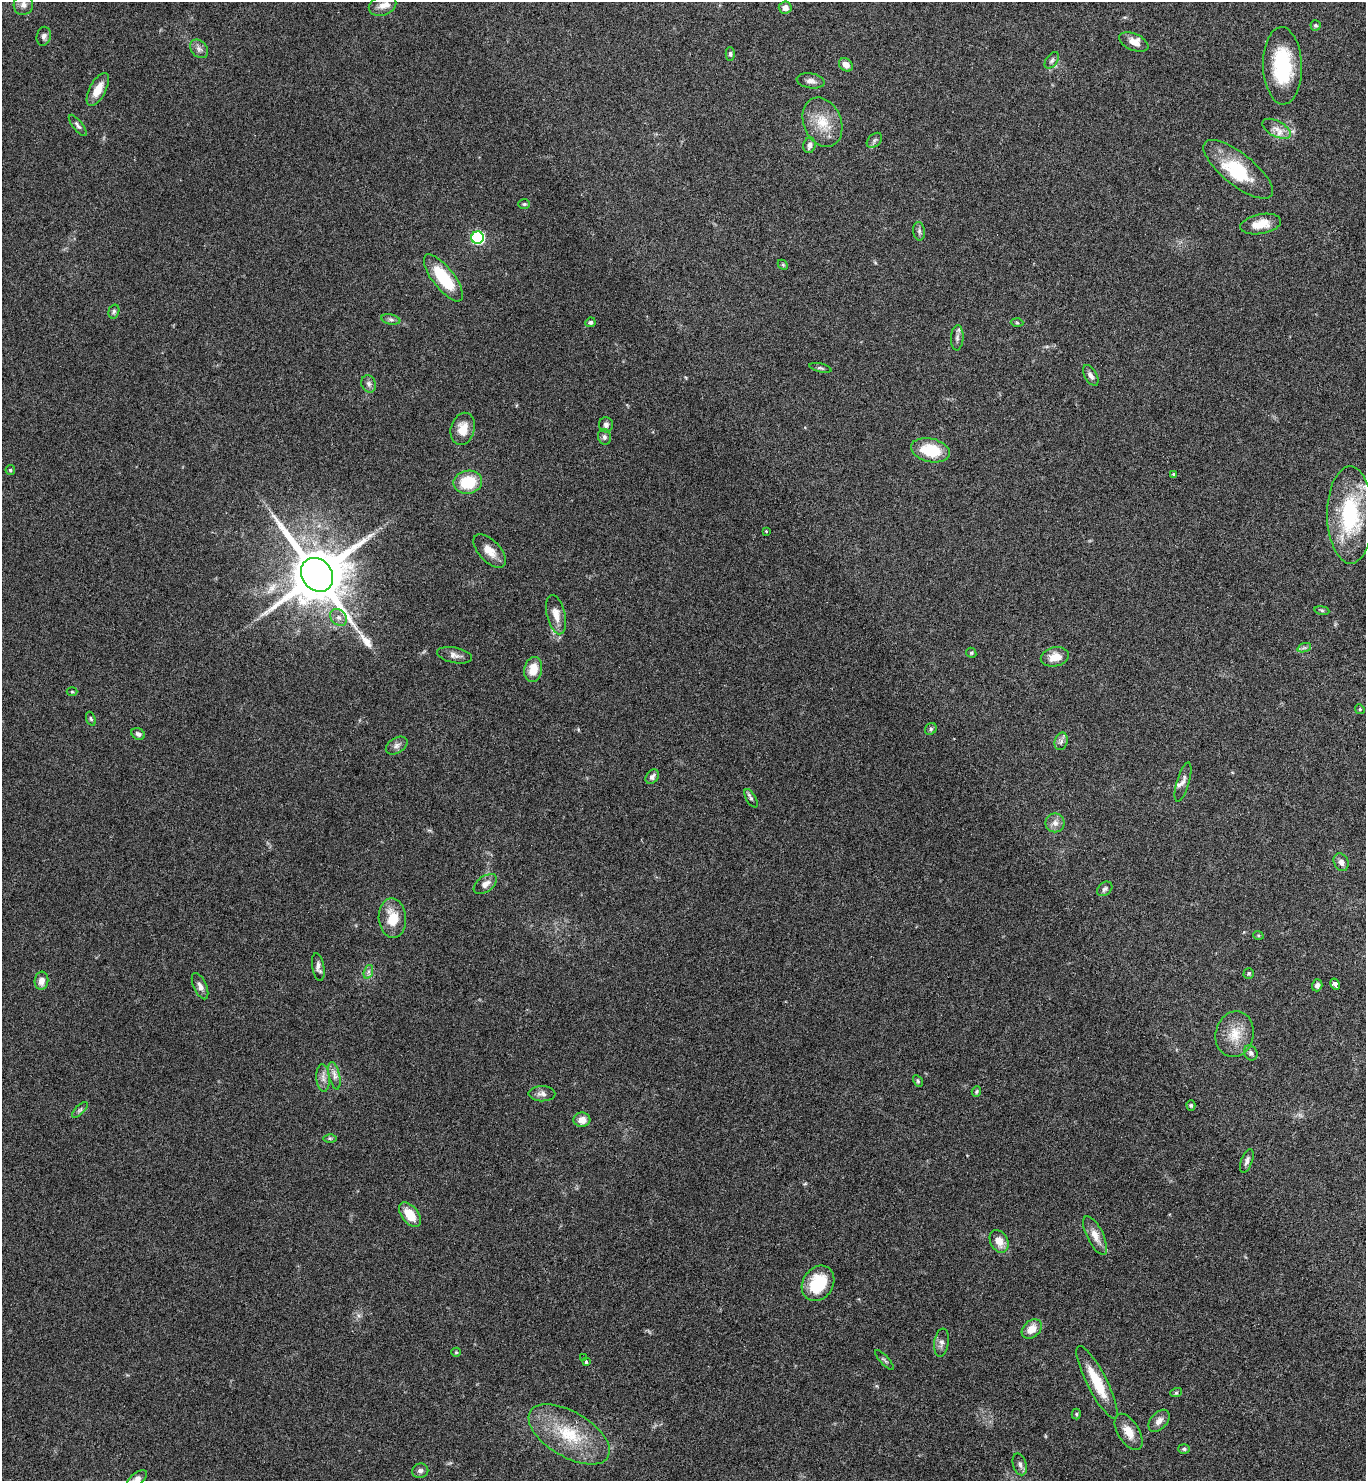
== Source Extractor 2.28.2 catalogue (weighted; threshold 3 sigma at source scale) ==
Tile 6 of 4 x 4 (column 2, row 2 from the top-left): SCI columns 1525-2888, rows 2963-4441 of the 5914 x 5919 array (HDU 1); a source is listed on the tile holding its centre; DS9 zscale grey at full resolution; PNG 1368 x 1483 px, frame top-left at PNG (2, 2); each listed source drawn as its Kron ellipse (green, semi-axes under 4 px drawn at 4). Nothing masked; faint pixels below the display range render black.
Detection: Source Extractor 2.28.2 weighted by HDU 2 'WHT'; one run over the whole footprint, this tile lists its part. Background 0.0645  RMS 0.0039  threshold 0.0161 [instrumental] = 3 sigma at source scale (4.09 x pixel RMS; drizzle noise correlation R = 1.36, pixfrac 0.8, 0.05/0.05 arcsec/px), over >= 5 px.
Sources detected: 111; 1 inside a brighter object's white glare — neither listed nor drawn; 3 inside a brighter listed object's ellipse — not listed separately; the other 107 listed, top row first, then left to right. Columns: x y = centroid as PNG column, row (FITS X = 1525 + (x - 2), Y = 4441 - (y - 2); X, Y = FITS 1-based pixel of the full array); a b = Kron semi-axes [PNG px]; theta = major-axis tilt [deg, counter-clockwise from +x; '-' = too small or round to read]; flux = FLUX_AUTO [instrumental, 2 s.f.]
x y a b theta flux
23 5 10 9 - 2.1
382 6 14 9 16 2.9
785 8 6 6 - 2
1316 25 5 5 - 0.62
44 36 9 7 76 1.4
1134 42 15 8 -24 3.3
199 49 10 7 -46 1.7
730 54 7 4 89 0.69
1052 60 9 5 54 0.96
846 65 7 6 - 2.5
1282 66 38 19 -88 24
811 81 14 7 -10 1.9
98 89 18 8 62 5.4
822 122 25 19 -68 9.7
78 125 13 5 -51 1.1
1277 129 15 8 -28 3.1
874 140 9 6 42 0.88
810 145 8 6 75 1.7
1238 169 42 16 -39 17
524 204 6 5 - 0.58
1261 224 20 10 10 5.7
919 231 9 6 -81 1
478 238 6 6 - 47
783 265 5 4 - 0.48
443 278 28 11 -52 17
114 311 7 5 74 0.78
391 319 10 5 -11 0.89
590 322 5 4 - 0.89
1017 323 6 4 -2 0.48
957 338 13 6 87 1.4
820 368 11 4 -14 0.71
1091 375 11 6 -59 1.6
369 384 9 7 -66 1.3
606 425 7 7 - 1.2
463 429 16 12 75 5.6
604 437 8 6 -74 1
931 450 20 11 -12 14
10 470 5 4 - 0.49
1174 474 4 4 - 0.58
468 482 14 11 10 13
1350 515 48 23 -89 33
766 531 4 3 - 0.34
490 551 21 10 -47 4.5
317 575 18 15 -53 2900
1322 610 7 4 -9 0.63
556 615 20 9 -77 4.1
338 617 9 7 -44 1.7
1304 648 7 4 18 0.69
971 653 5 4 - 0.45
454 655 18 7 -12 2.2
1055 657 14 9 12 5
533 669 13 9 78 5.8
72 692 5 3 - 0.34
1360 709 5 4 - 0.49
91 719 7 4 -71 0.61
931 729 6 5 - 0.74
138 734 7 5 -27 1
1061 741 9 6 74 1.3
397 746 12 7 31 1.6
652 777 8 6 49 1.4
1183 782 20 6 73 1.8
751 798 10 5 -59 0.85
1055 823 9 9 - 2.1
1341 862 9 7 -63 2
485 884 13 7 36 2.5
1105 889 8 6 39 1.1
392 918 20 13 -86 8.4
1258 935 5 3 - 0.41
318 967 14 6 -80 1.6
368 972 7 4 72 0.99
1249 973 5 5 - 0.5
41 981 9 7 84 2.6
1335 984 6 3 -62 7.3
1317 985 6 5 - 1.4
200 986 14 6 -65 1.8
1235 1034 23 19 77 8
1251 1053 8 6 -59 1.2
334 1076 14 5 -77 1.7
323 1078 14 6 -85 2
918 1081 6 4 -61 0.52
976 1091 5 4 - 0.54
542 1094 13 7 -1 1.8
1191 1105 5 4 - 0.52
80 1110 10 4 45 0.82
582 1120 8 7 - 3.2
330 1138 6 4 -1 0.57
1247 1161 12 5 69 1.3
410 1215 14 8 -52 7
1095 1235 21 8 -64 4.3
999 1241 12 8 -62 4.3
818 1283 19 15 56 15
1032 1329 11 8 41 4.5
941 1343 14 7 81 1.7
456 1352 5 4 - 0.44
583 1357 3 3 - 1.4
885 1360 13 3 -48 0.65
586 1362 3 3 - 4.3
1097 1382 40 10 -63 12
1176 1393 6 4 18 0.47
1076 1414 5 4 - 0.48
1159 1421 13 8 48 2.3
1129 1432 20 10 -58 4.8
569 1434 45 22 -30 21
1184 1449 5 5 - 0.71
1020 1464 11 6 -73 1.4
420 1471 8 7 - 1.3
137 1479 12 6 38 2
Isophote crosses this tile's border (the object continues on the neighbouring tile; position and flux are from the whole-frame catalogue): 1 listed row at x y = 137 1479